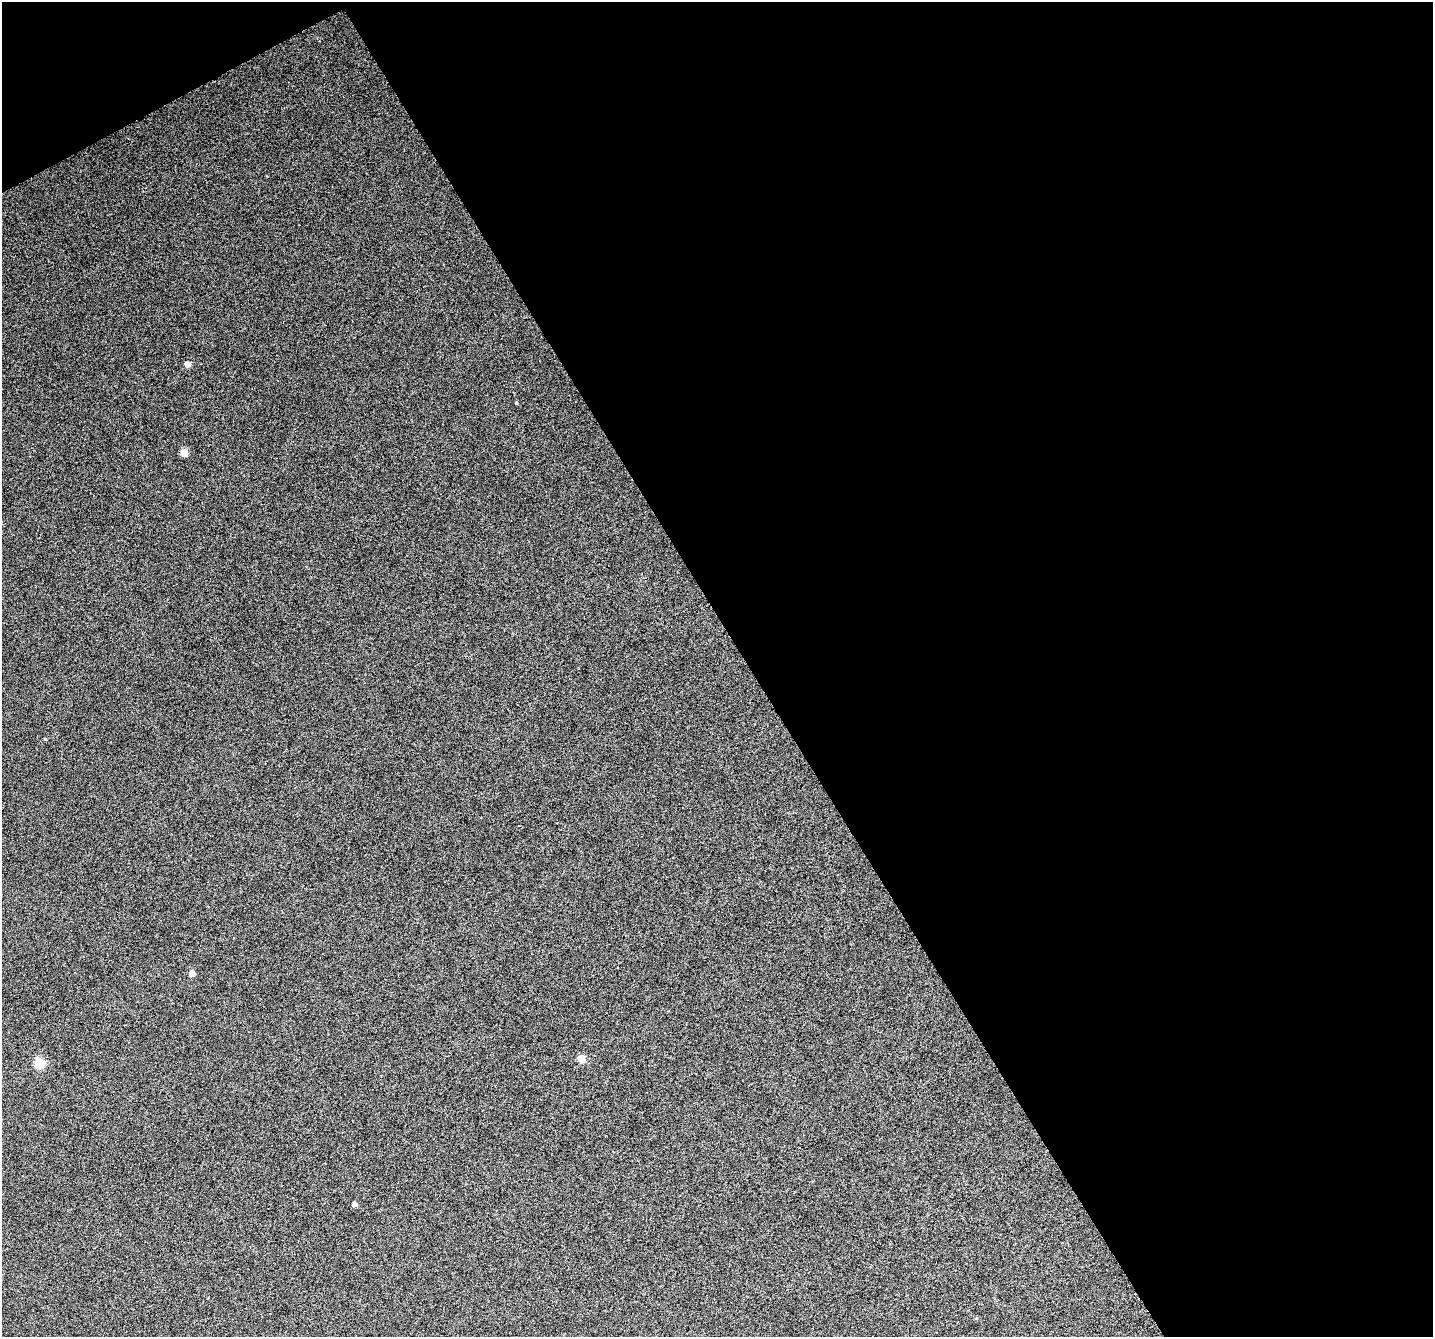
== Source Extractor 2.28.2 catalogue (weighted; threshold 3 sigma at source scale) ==
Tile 2 of 2 x 2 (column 2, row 1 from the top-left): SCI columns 1434-2864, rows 1462-2796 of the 2913 x 2913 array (HDU 1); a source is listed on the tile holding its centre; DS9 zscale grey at full resolution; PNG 1435 x 1339 px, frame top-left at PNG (2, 2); no overlay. Shown black and unused: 49% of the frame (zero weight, under 4 of 8 exposures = <1% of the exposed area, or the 3 px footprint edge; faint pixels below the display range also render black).
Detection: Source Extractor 2.28.2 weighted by HDU 2 'WHT'; one run over the whole footprint, this tile lists its part. Background 0.0916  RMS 0.31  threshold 1.26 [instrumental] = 3 sigma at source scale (4.09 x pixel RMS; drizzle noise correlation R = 1.36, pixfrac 0.8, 0.05/0.05 arcsec/px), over >= 5 px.
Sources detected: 8; all 8 listed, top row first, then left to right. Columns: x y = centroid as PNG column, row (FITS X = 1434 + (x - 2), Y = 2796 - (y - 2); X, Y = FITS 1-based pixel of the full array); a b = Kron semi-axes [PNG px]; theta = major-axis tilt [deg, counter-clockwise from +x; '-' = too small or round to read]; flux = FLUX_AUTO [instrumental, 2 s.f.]
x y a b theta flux
187 364 5 5 - 180
516 403 3 3 - 30
184 453 5 5 - 550
45 739 4 3 - 24
192 973 5 5 - 230
581 1058 5 5 - 550
39 1063 5 5 - 1500
354 1204 4 4 - 120